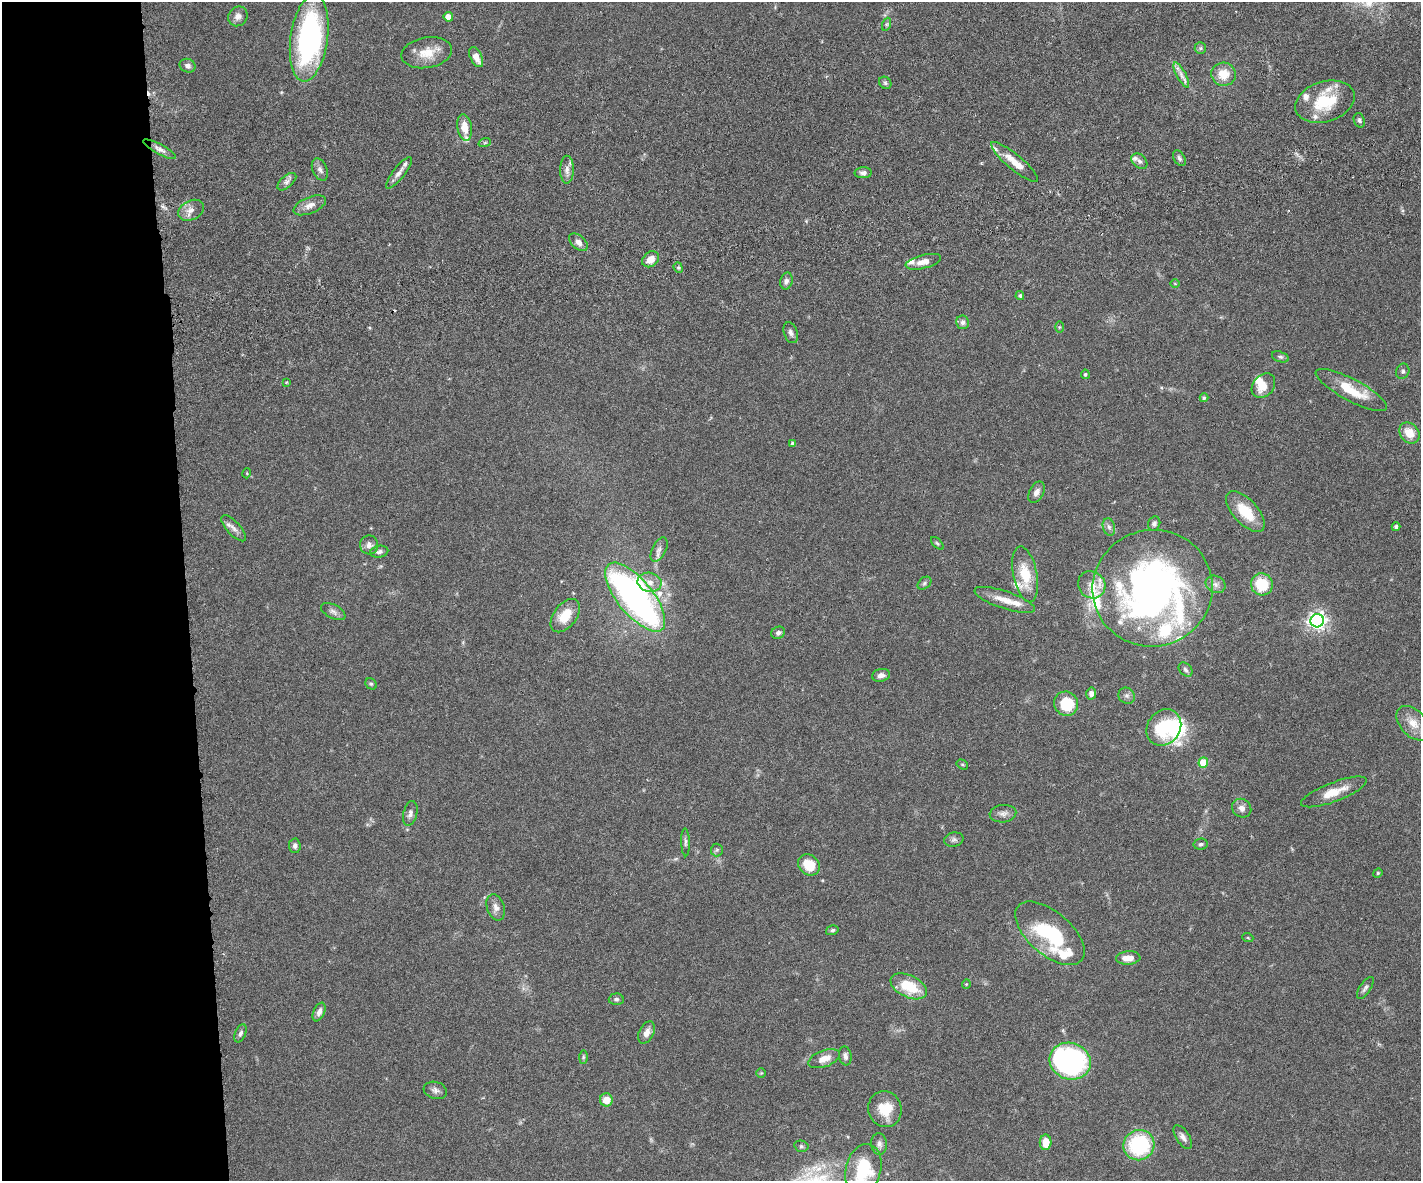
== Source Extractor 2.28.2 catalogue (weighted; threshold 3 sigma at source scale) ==
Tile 7 of 3 x 4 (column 1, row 3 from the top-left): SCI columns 157-1575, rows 1238-2416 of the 4677 x 4892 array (HDU 1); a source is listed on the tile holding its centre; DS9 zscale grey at full resolution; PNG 1423 x 1183 px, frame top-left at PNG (2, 2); each listed source drawn as its Kron ellipse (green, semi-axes under 4 px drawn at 4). Shown black and unused: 13% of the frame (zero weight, under 3 of 6 exposures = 5% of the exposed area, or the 3 px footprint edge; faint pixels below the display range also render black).
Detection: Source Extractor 2.28.2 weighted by HDU 2 'WHT'; one run over the whole footprint, this tile lists its part. Background 0.0471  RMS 0.0026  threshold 0.0107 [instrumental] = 3 sigma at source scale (4.09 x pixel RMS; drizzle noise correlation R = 1.36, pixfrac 0.8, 0.05/0.05 arcsec/px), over >= 5 px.
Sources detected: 137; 4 inside a brighter object's white glare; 2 cosmic-ray / hot-pixel residue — neither listed nor drawn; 15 inside a brighter listed object's ellipse — not listed separately; the other 116 listed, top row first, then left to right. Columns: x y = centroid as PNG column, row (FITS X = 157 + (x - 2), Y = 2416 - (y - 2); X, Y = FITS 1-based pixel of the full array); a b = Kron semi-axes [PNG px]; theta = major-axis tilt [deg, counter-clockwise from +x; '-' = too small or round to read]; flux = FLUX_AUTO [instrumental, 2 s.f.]
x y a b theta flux
238 16 10 9 - 1.3
448 17 5 4 - 3
887 24 6 4 71 0.41
309 38 44 18 82 50
1200 48 6 5 - 0.46
427 53 25 15 10 4.7
476 57 11 5 -64 2.2
188 66 8 6 -24 1
1223 74 12 11 - 4.1
1181 75 14 4 -61 1.3
885 83 7 5 -45 0.5
1325 102 30 20 16 11
1359 120 7 5 -70 0.58
465 128 13 7 -80 3.2
485 142 6 4 20 0.35
159 149 18 5 -29 1.2
1179 158 8 5 -58 0.59
1139 161 9 6 -42 0.83
1015 162 30 7 -40 3.9
320 170 12 7 -66 1
567 170 14 7 90 1.5
399 173 19 6 52 1.4
863 173 8 5 3 0.86
287 182 11 6 41 0.98
310 205 17 8 22 2
191 210 13 9 28 1.8
578 242 11 6 -43 1.5
650 259 9 7 39 2.4
923 262 18 7 14 1.9
678 268 5 4 - 0.38
786 281 8 6 77 0.82
1175 283 5 3 - 0.2
1020 295 4 4 - 0.52
963 322 7 6 - 0.83
1059 327 6 4 89 0.29
791 333 11 6 -70 0.87
1280 357 9 5 -17 0.53
1403 371 8 6 66 0.63
1085 374 5 4 - 0.43
286 382 4 3 - 0.21
1263 386 13 10 50 3.3
1351 390 40 11 -28 7.9
1204 398 4 4 - 0.59
1409 433 11 9 -48 3.6
792 443 3 3 - 0.32
247 473 5 3 - 0.21
1036 492 11 7 62 1.2
1245 512 25 12 -48 6.5
1154 524 7 6 - 0.66
1109 527 9 6 -73 0.77
1396 527 4 4 - 0.58
234 528 16 6 -47 1.4
937 543 8 4 -45 0.4
369 545 9 9 - 1.3
659 550 13 7 63 1.2
379 552 9 6 10 0.76
1025 574 28 12 -79 6.8
649 582 12 9 -10 2.2
924 583 8 5 42 0.49
1215 584 10 8 -25 1.2
1262 584 11 10 - 7.9
1092 585 14 13 - 2.7
1153 588 60 58 14 120
635 597 42 17 -50 100
1005 600 32 8 -18 3.7
333 612 13 7 -27 1
565 616 19 11 53 5
1317 621 7 6 - 110
778 633 7 6 - 0.74
1186 670 8 6 -46 0.61
881 675 9 6 12 1.2
371 684 6 5 - 0.36
1091 694 6 5 - 0.99
1127 696 8 7 - 0.77
1066 704 12 11 - 7.9
1413 723 20 13 -47 3.5
1164 727 19 16 52 11
1203 763 5 5 - 6.3
962 765 6 4 -32 0.34
1334 792 35 9 21 4.6
1242 808 10 9 - 1.4
410 813 13 7 77 1.1
1003 814 13 8 5 1.3
954 840 10 7 13 0.77
685 842 14 4 -88 0.67
1201 844 7 5 10 0.51
295 846 7 6 - 0.86
717 850 6 6 - 0.43
809 865 11 9 -42 5.4
1378 873 5 4 - 0.3
496 907 13 8 -71 1.5
832 930 6 5 - 0.47
1050 933 42 21 -40 19
1248 938 5 3 - 0.23
1128 958 12 6 3 2.2
966 984 4 4 - 0.26
909 986 19 11 -25 7.7
1365 988 13 5 57 0.77
616 999 7 6 - 0.59
319 1012 10 5 66 1.2
647 1032 12 7 64 1.6
240 1033 9 5 66 0.69
845 1056 9 6 -79 0.84
583 1057 7 4 89 0.4
824 1059 16 8 20 2.4
1070 1061 21 18 -20 65
761 1073 5 5 - 0.3
435 1090 12 8 -16 1
606 1100 6 6 - 3.4
885 1109 18 16 -70 5.9
1183 1137 13 6 -57 1.1
1046 1142 8 6 89 3.5
879 1144 11 8 -84 1.1
1139 1145 15 15 - 19
801 1146 7 5 -14 0.48
863 1169 26 17 75 15
Isophote crosses this tile's border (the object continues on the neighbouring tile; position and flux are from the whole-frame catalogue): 2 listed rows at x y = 309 38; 863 1169